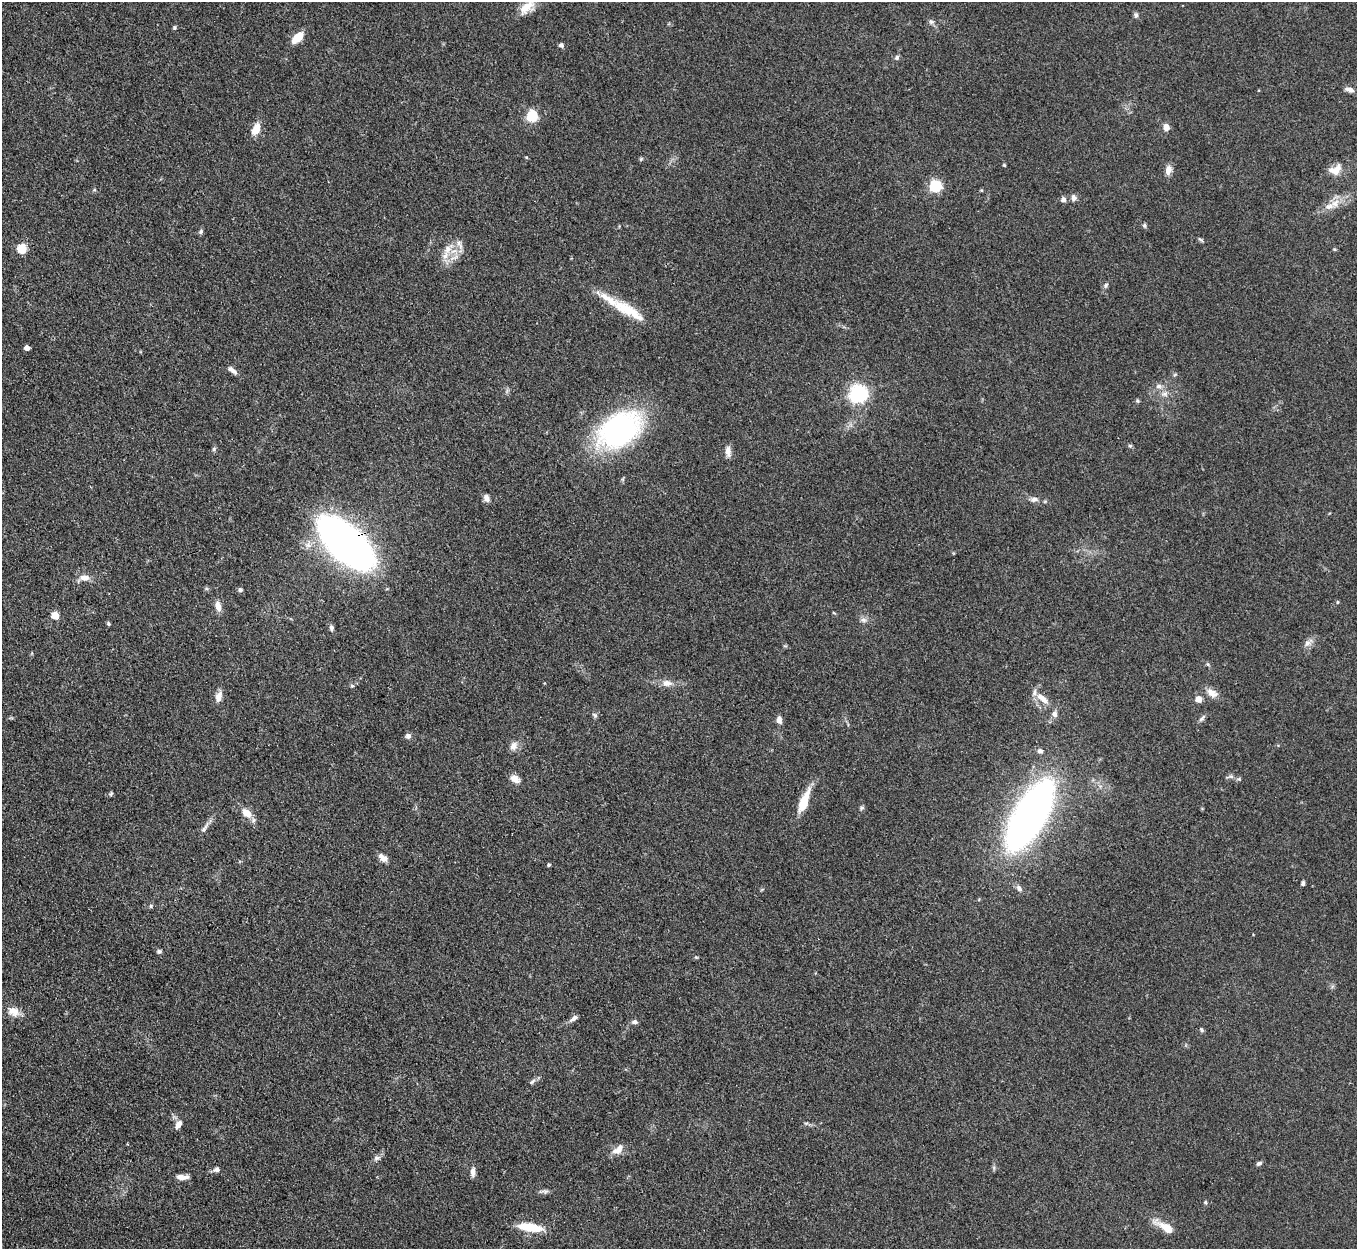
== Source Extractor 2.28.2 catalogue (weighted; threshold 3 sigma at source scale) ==
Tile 7 of 4 x 4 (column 3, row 2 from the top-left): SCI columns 2714-4068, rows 2770-4016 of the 5427 x 5413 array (HDU 1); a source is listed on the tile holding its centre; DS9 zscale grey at full resolution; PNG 1359 x 1251 px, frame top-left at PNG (2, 2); no overlay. Shown black and unused: <1% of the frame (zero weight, under 3 of 4 exposures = <1% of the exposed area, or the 3 px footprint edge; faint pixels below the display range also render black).
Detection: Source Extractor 2.28.2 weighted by HDU 2 'WHT'; one run over the whole footprint, this tile lists its part. Background 0.107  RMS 0.0065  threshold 0.0295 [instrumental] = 3 sigma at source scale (4.5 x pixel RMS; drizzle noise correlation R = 1.50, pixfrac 1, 0.05/0.05 arcsec/px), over >= 5 px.
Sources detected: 98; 5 inside a brighter listed object's ellipse — not listed separately; the other 93 listed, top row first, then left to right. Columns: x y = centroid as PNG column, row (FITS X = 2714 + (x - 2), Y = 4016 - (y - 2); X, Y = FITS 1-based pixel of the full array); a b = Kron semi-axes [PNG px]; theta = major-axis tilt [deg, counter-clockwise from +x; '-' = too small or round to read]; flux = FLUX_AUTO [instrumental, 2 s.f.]
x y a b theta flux
527 7 22 12 39 9.8
1136 15 7 6 - 1.6
931 22 8 6 -20 1.7
174 28 5 4 - 1.1
297 37 14 7 43 10
561 45 6 6 - 1.6
897 58 6 6 - 1.6
1349 90 12 6 -16 3.2
532 116 5 5 - 72
1166 127 7 6 - 4.9
256 129 14 8 65 8.4
526 157 4 3 - 0.64
641 159 6 5 - 0.9
1004 165 4 3 - 0.7
1168 170 11 7 81 4.9
1335 170 18 12 25 8.4
935 186 5 5 - 82
94 190 5 3 - 0.68
1074 197 9 6 -77 2.5
1063 199 6 6 - 2.4
1329 206 17 8 23 6.9
1144 225 6 5 - 1.2
201 232 6 5 - 1.3
1201 240 9 3 -39 0.98
21 249 7 7 - 15
448 249 20 9 51 7.6
1106 285 8 5 60 1.4
608 299 57 10 -36 17
27 348 4 4 - 5.1
232 370 15 5 -38 3.1
1159 386 9 6 14 2.4
859 394 7 7 - 240
1164 394 10 7 0 3
1137 401 5 4 - 0.96
619 430 36 25 34 160
1130 446 5 5 - 1
214 449 6 5 - 1.1
728 452 15 7 -85 3.8
487 498 9 6 -65 2.9
1034 499 10 7 8 2.8
346 544 42 21 -43 480
84 578 14 8 -1 4.9
240 590 6 5 - 1.4
1338 602 5 3 - 0.63
218 606 12 8 -71 4.9
834 613 5 3 - 0.59
55 615 5 5 - 17
863 620 10 6 -1 2.4
108 623 5 4 - 1.1
331 628 7 5 -79 1.9
1308 643 14 7 43 3.9
667 683 13 9 -8 5
352 686 5 5 - 0.97
1212 693 16 10 -34 5.6
219 696 14 7 74 4.9
1043 699 22 8 -39 7.4
1198 699 4 4 - 9.8
1055 714 8 7 - 2.7
595 715 8 5 -49 1.3
1202 718 12 5 47 1.8
779 720 9 6 -83 3.3
408 736 6 6 - 2.5
513 746 11 9 73 4.3
1040 751 7 7 - 1.9
1230 776 12 5 10 1.8
515 779 13 9 -35 4.6
111 794 7 4 70 0.91
804 801 29 9 68 16
862 808 6 6 - 1.3
247 813 10 8 -48 8.4
1030 815 58 22 60 440
204 828 19 5 57 3.3
383 858 12 7 -36 4
549 865 3 3 - 1
1303 883 5 4 - 1.5
1019 888 9 6 -48 2.5
151 906 6 5 - 1
159 951 6 5 - 1.4
13 1011 15 11 -21 7.2
574 1018 12 5 33 2.5
635 1022 7 5 -1 2
1202 1030 5 4 - 1.2
532 1081 10 5 45 1.8
178 1124 10 6 62 3.9
618 1150 16 9 39 5.7
377 1158 10 7 14 2.2
1259 1163 8 5 30 1.5
216 1169 8 7 - 2.2
473 1172 11 6 -88 3.3
182 1177 14 6 -1 4.6
544 1191 14 5 3 2.1
530 1227 24 8 -9 22
1165 1227 27 9 -31 11
Overlapping masked pixels (flux is a lower limit): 1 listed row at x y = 346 544